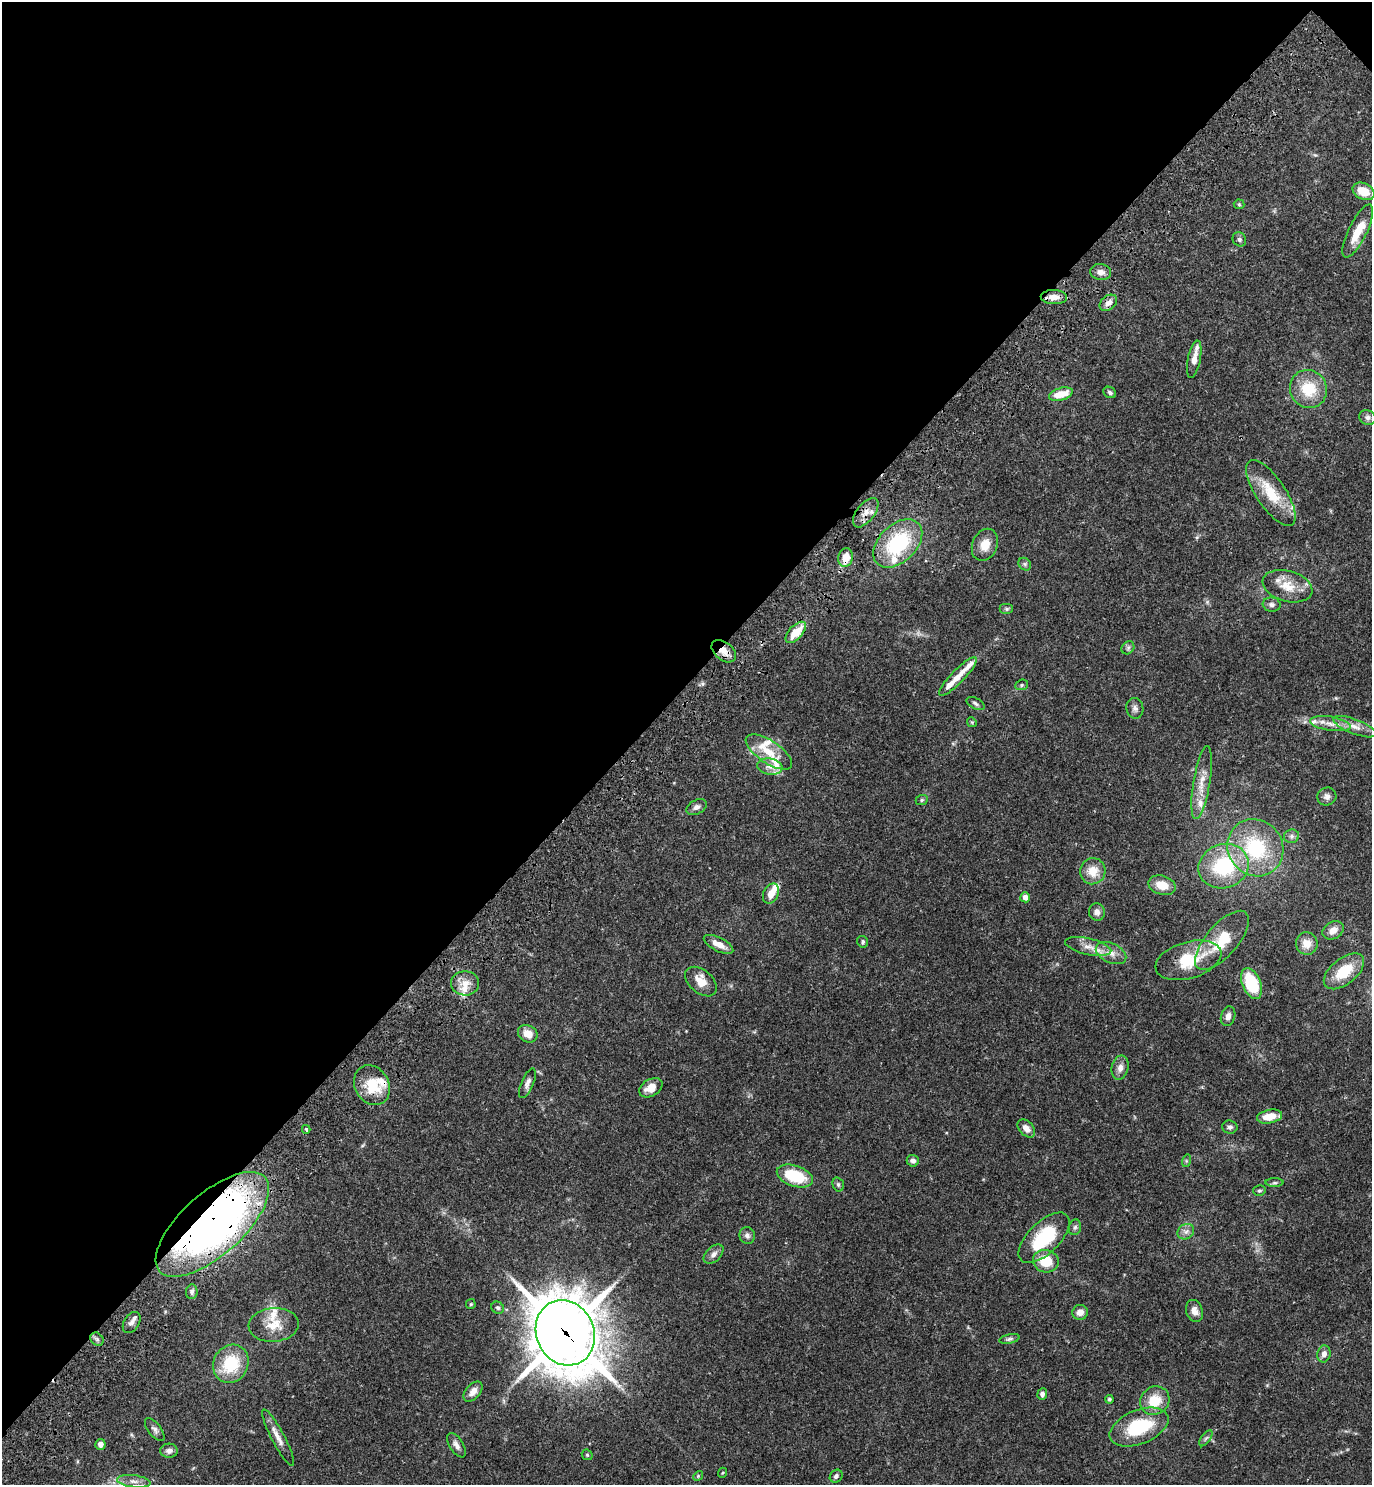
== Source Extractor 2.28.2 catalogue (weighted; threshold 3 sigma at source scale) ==
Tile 2 of 4 x 4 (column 2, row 1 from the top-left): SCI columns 1759-3128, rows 4542-6024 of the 6120 x 6120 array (HDU 1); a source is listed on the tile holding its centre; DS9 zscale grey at full resolution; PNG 1374 x 1487 px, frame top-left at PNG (2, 2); each listed source drawn as its Kron ellipse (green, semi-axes under 4 px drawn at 4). Shown black and unused: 46% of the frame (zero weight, under 3 of 4 exposures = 6% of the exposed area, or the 3 px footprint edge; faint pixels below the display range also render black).
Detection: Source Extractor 2.28.2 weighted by HDU 2 'WHT'; one run over the whole footprint, this tile lists its part. Background 0.0581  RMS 0.0031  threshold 0.0138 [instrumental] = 3 sigma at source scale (4.5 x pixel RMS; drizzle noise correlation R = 1.50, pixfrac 1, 0.05/0.05 arcsec/px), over >= 5 px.
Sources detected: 122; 14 inside a brighter listed object's ellipse — not listed separately; the other 108 listed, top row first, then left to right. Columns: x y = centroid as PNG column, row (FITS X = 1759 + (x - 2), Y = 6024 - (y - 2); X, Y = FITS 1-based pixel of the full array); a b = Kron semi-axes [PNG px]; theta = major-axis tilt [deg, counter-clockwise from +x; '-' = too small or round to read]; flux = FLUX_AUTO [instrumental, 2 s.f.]
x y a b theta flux
1363 191 11 8 -28 5.6
1239 204 5 5 - 0.41
1358 231 29 9 64 6.3
1239 239 7 6 - 0.73
1101 272 10 8 -10 1.7
1054 297 13 7 -1 2.9
1108 303 10 7 39 1.6
1194 359 19 6 79 2.3
1308 389 19 18 - 9.9
1110 392 6 5 - 0.69
1061 394 12 6 16 5.1
1367 417 8 7 - 1
1271 493 38 14 -56 10
866 513 17 9 52 3
898 543 29 18 44 24
985 545 17 12 66 4.1
846 558 9 7 76 4.2
1025 564 7 5 -46 0.67
1287 586 25 15 -16 6.1
1272 605 9 7 -5 1.1
1007 609 7 5 0 0.55
796 632 13 6 47 6
1128 648 7 5 45 0.67
724 651 14 9 -38 3.1
958 676 26 6 46 4.2
1022 685 6 5 - 0.52
975 703 10 5 -29 0.79
1135 708 10 8 -81 1.2
972 722 5 4 - 0.36
1330 724 20 7 -9 3
1355 727 23 7 -21 3.1
769 752 27 11 -34 6
770 767 12 8 -7 2.2
1202 783 37 8 80 5.2
1327 796 9 9 - 1.5
922 800 6 5 - 0.48
697 807 11 7 27 1.2
1291 836 7 7 - 0.92
1255 848 29 27 -52 22
1224 866 25 22 18 22
1093 871 13 12 - 4.5
1162 885 14 9 -16 4.7
771 894 10 7 64 3
1025 897 5 5 - 2
1097 912 9 8 - 1.3
1333 930 11 8 30 2.5
1222 940 36 16 49 12
863 942 6 5 - 0.6
719 944 16 7 -26 3.1
1307 944 11 11 - 3.3
1088 947 23 8 -13 3.4
1111 953 16 9 -26 3
1188 960 34 18 16 13
1344 971 24 13 39 8.7
701 982 18 11 -41 4.2
465 983 14 12 -1 3.5
1252 983 16 9 -67 15
1228 1016 10 7 73 1.4
528 1034 10 8 -29 3.6
1120 1068 12 8 78 1.9
527 1083 16 6 67 1.5
372 1085 21 17 -60 9.6
651 1088 12 8 31 3.4
1269 1116 13 6 12 4.5
1230 1127 7 6 - 0.83
1026 1128 10 7 -48 2
306 1129 4 3 - 0.49
913 1161 6 6 - 1.2
1186 1161 6 4 72 0.42
795 1176 19 10 -19 13
1275 1183 9 4 0 0.58
838 1184 7 5 -74 0.59
1259 1191 6 5 - 0.53
212 1224 71 31 42 170
1075 1227 8 6 74 0.83
1186 1232 9 7 35 1.3
747 1235 8 7 - 1.2
1044 1238 32 15 45 17
714 1254 12 7 44 1.4
1046 1261 13 11 -14 8
192 1292 7 6 - 0.91
471 1304 5 4 - 0.39
498 1308 6 5 - 0.68
1194 1311 11 8 -73 2.2
1080 1312 8 7 - 2
132 1323 12 7 57 1.6
274 1325 25 17 4 6.2
565 1333 33 28 -66 1400
97 1339 7 6 - 0.79
1009 1339 10 4 13 0.7
1324 1354 8 6 77 1.7
231 1364 20 17 62 13
473 1392 12 7 50 2.3
1042 1394 6 5 - 1.1
1109 1399 4 4 - 0.54
1155 1401 15 13 34 6.9
1139 1427 31 17 22 17
155 1430 14 6 -52 1.1
278 1438 32 6 -62 2.9
1206 1438 9 4 54 0.71
100 1444 5 5 - 1.7
456 1445 14 6 -58 1.6
169 1451 8 7 - 1.3
587 1455 6 5 - 0.41
722 1473 5 3 - 0.28
698 1476 5 4 - 0.37
836 1476 7 6 - 0.83
134 1481 17 6 -7 1.9
Overlapping masked pixels (flux is a lower limit): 6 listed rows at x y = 1054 297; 866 513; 846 558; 724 651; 212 1224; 565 1333
Isophote crosses this tile's border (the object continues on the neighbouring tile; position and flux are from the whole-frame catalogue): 1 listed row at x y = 134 1481